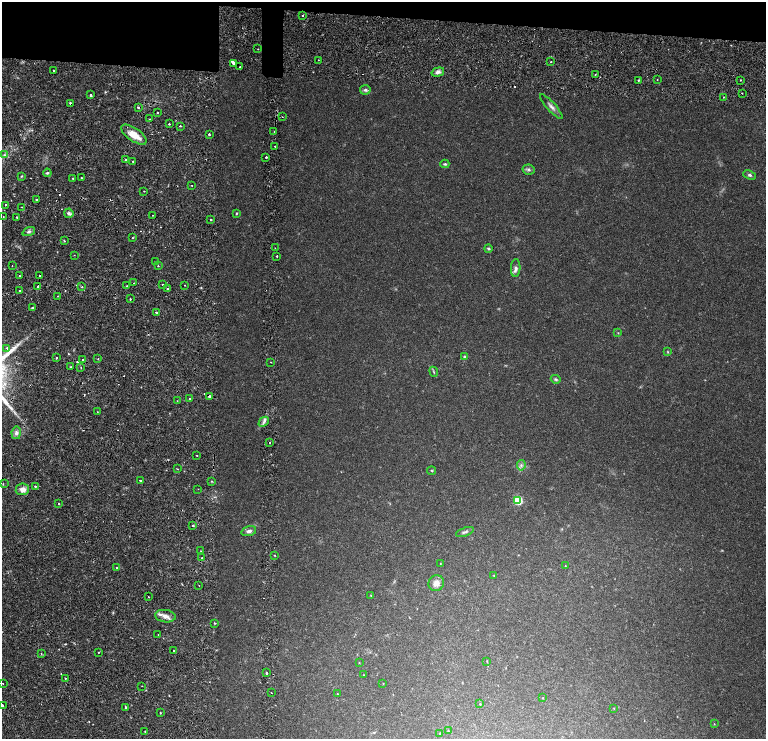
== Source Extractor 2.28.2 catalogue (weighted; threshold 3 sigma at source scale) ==
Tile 2 of 4 x 3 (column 2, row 1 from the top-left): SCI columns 1815-3341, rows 3082-4555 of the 6634 x 4695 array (HDU 1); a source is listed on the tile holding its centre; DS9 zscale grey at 2 x 2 block average (1 PNG px = mean of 2 x 2 image px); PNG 768 x 741 px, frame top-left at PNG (2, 2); each listed source drawn as its Kron ellipse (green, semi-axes under 4 px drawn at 4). Shown black and unused: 5% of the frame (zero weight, under 2 of 4 exposures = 5% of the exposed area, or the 3 px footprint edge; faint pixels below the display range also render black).
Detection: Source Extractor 2.28.2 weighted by HDU 2 'WHT'; one run over the whole footprint, this tile lists its part. Background 0.0253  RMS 0.0041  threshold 0.0185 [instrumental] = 3 sigma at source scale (4.5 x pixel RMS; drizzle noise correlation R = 1.50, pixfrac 1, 0.0396/0.0396 arcsec/px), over >= 5 px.
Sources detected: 160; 14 cosmic-ray / hot-pixel residue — neither listed nor drawn; the other 146 listed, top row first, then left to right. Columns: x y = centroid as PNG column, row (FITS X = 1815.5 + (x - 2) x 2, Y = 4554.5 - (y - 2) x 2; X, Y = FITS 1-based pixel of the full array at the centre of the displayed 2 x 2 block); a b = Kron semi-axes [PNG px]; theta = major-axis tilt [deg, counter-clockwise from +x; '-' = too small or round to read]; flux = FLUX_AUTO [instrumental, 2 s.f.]
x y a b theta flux
303 15 2 2 - 0.8
258 49 2 2 - 0.36
318 60 2 2 - 0.89
551 62 2 2 - 0.64
233 63 4 2 - 8.7
240 67 2 2 - 2.4
54 70 2 2 - 3.6
438 72 6 4 18 2.7
595 75 2 2 - 0.4
657 79 2 2 - 0.34
639 80 3 2 - 0.99
740 80 2 2 - 0.81
365 90 5 5 - 1.7
742 93 2 2 - 0.65
91 95 2 2 - 5.2
724 97 2 2 - 0.53
71 103 2 2 - 2.3
138 107 3 2 - 3.4
551 107 16 4 -47 3.7
157 112 2 2 - 1.3
282 117 2 2 - 0.4
149 119 2 2 - 0.68
169 124 2 2 - 1.4
180 126 2 2 - 1.6
274 132 2 2 - 1.3
209 134 2 2 - 1.6
134 135 15 6 -35 10
275 147 2 2 - 0.8
4 155 3 3 - 1.4
266 157 2 2 - 1.4
125 160 3 2 - 0.57
133 161 2 2 - 1
445 164 4 3 - 1.1
528 170 6 5 - 1.7
47 173 4 3 - 1.1
750 175 6 4 -22 1.6
21 176 3 2 - 0.54
73 178 2 2 - 0.62
81 178 3 2 - 0.72
192 185 2 2 - 0.47
144 191 2 2 - 0.38
36 199 2 2 - 0.94
6 205 2 2 - 2
22 207 2 2 - 1.1
69 213 5 4 - 1.8
236 213 4 2 - 0.66
153 215 2 2 - 1
3 216 2 2 - 2.2
17 217 2 2 - 5.3
211 219 2 2 - 5
29 232 6 3 20 1.9
133 238 2 2 - 0.56
64 241 3 2 - 0.58
275 248 2 2 - 0.47
488 248 4 3 - 1.1
74 255 2 2 - 0.5
277 256 2 2 - 1.8
156 262 2 2 - 2.3
12 266 2 2 - 0.42
158 266 2 2 - 0.55
516 268 9 4 87 3
19 276 2 2 - 1.6
40 276 2 2 - 5.2
134 283 2 2 - 2
163 284 2 2 - 2.5
184 285 2 2 - 1.4
127 286 3 2 - 0.5
38 287 2 2 - 6.6
82 287 3 2 - 0.68
167 289 2 2 - 1.3
19 290 2 2 - 0.63
58 296 2 2 - 0.59
130 299 2 2 - 1.2
33 307 2 2 - 6.3
156 313 2 2 - 1.1
618 333 3 2 - 0.37
7 348 2 2 - 0.92
668 352 4 3 - 0.65
464 357 4 3 - 1.2
57 358 2 2 - 1.6
98 359 2 2 - 0.51
83 360 2 2 - 1.8
271 362 2 2 - 0.46
71 367 2 2 - 0.99
81 367 2 2 - 0.81
434 372 5 3 - 0.89
556 379 5 3 - 1.3
210 396 2 2 - 3
189 398 2 2 - 0.54
177 401 2 2 - 0.83
97 412 2 2 - 0.43
264 422 6 4 43 2.4
16 433 6 4 79 2.5
270 442 2 2 - 0.97
197 455 2 2 - 0.6
521 465 5 3 - 1.6
177 469 2 2 - 0.59
432 471 4 2 - 0.59
140 480 2 2 - 3.2
212 481 2 2 - 0.61
3 484 2 2 - 0.51
35 486 2 2 - 1.3
22 489 7 6 - 4.4
198 489 2 2 - 1.3
518 500 4 4 - 32
58 503 2 2 - 1.4
193 525 2 2 - 2.4
249 531 7 5 16 2.8
465 532 9 3 19 1.8
201 551 2 2 - 0.39
275 555 2 2 - 1.4
202 558 2 2 - 1.3
440 564 3 2 - 0.37
565 566 3 2 - 0.31
116 567 2 2 - 0.67
494 576 3 2 - 0.35
436 583 8 7 - 5.4
199 585 2 2 - 1.1
371 595 3 2 - 0.29
149 597 2 2 - 0.84
165 616 10 6 -8 5.1
215 623 2 2 - 1.4
158 634 2 2 - 0.39
174 651 2 2 - 1.2
98 652 2 2 - 1.5
41 654 2 2 - 0.78
487 661 3 2 - 0.4
359 662 4 2 - 0.37
266 673 2 2 - 0.86
364 675 3 2 - 0.27
65 678 2 2 - 1.9
3 683 2 2 - 1
383 683 3 2 - 0.32
142 686 2 2 - 0.54
272 693 2 2 - 0.35
337 694 2 2 - 0.38
543 698 2 2 - 0.41
480 704 3 2 - 0.41
2 705 2 2 - 3.4
126 707 2 2 - 4
614 708 3 2 - 0.29
160 713 2 2 - 0.61
714 724 3 2 - 0.37
448 731 3 2 - 0.45
145 732 2 2 - 0.69
440 733 2 2 - 0.28
Overlapping masked pixels (flux is a lower limit): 5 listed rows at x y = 71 103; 138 107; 40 276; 163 284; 210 396
Isophote crosses this tile's border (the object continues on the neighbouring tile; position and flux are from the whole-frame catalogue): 1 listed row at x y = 2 705
Diffuse or blended objects may show on this block-average render without a row.